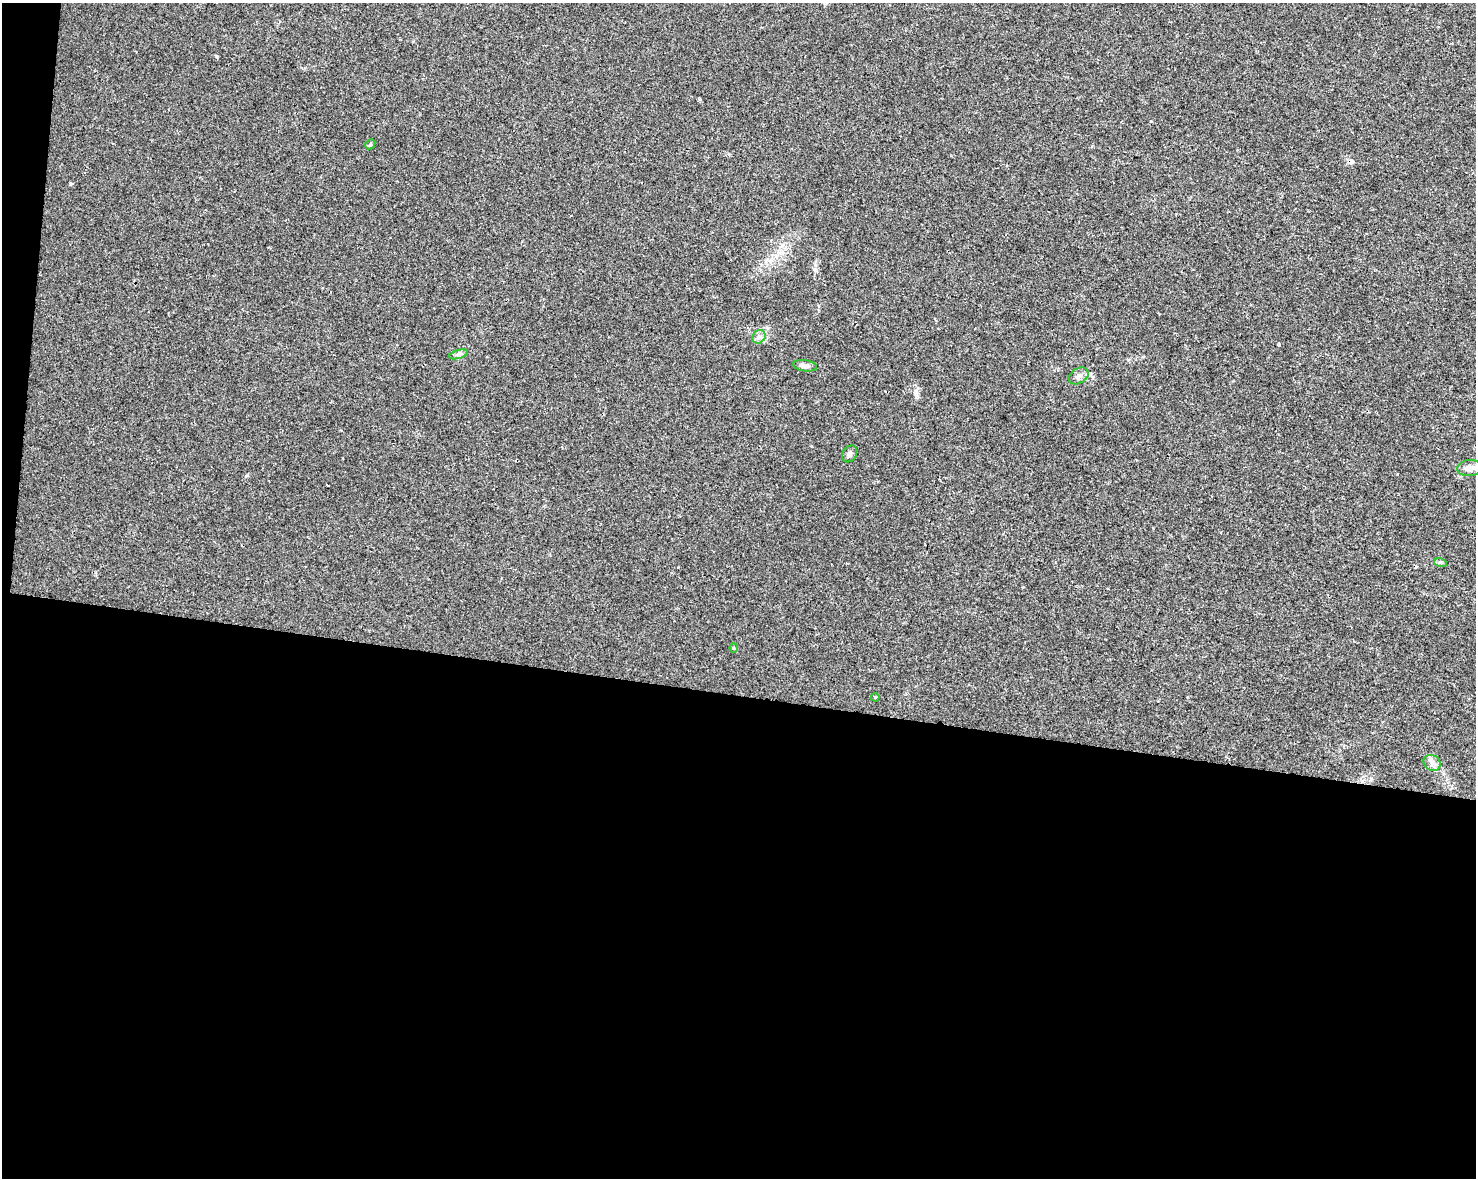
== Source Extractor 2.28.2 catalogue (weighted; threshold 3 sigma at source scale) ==
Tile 10 of 3 x 4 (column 1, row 4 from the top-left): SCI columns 228-1701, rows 9-1184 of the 4934 x 4714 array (HDU 1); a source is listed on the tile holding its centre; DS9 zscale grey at full resolution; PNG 1478 x 1180 px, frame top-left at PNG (2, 3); each listed source drawn as its Kron ellipse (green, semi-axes under 4 px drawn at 4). Shown black and unused: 42% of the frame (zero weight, under 2 of 3 exposures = <1% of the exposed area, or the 3 px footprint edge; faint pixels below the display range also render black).
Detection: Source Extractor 2.28.2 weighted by HDU 2 'WHT'; one run over the whole footprint, this tile lists its part. Background 0.0196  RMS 0.0049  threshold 0.0222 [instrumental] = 3 sigma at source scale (4.5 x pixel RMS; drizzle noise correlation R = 1.50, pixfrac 1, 0.0396/0.0396 arcsec/px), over >= 5 px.
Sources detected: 14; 3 cosmic-ray / hot-pixel residue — neither listed nor drawn; the other 11 listed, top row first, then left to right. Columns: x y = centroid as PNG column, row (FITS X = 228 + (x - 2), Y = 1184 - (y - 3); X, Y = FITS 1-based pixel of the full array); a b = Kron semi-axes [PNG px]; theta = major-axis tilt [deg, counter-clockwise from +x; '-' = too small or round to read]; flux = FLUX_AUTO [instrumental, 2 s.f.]
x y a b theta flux
370 144 5 4 - 0.63
759 337 7 6 - 1.6
459 354 10 4 16 1.1
805 366 12 5 -9 2.7
1079 376 10 7 32 2.2
849 454 9 7 58 1.8
1469 468 12 8 4 3.2
1440 562 6 4 -18 0.72
734 648 4 4 - 0.5
875 697 4 3 - 0.46
1432 763 9 7 -35 2.2
Unlisted compact peaks at least as high as the median listed source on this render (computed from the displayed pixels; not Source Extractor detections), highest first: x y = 216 56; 70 184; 1151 121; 247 475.